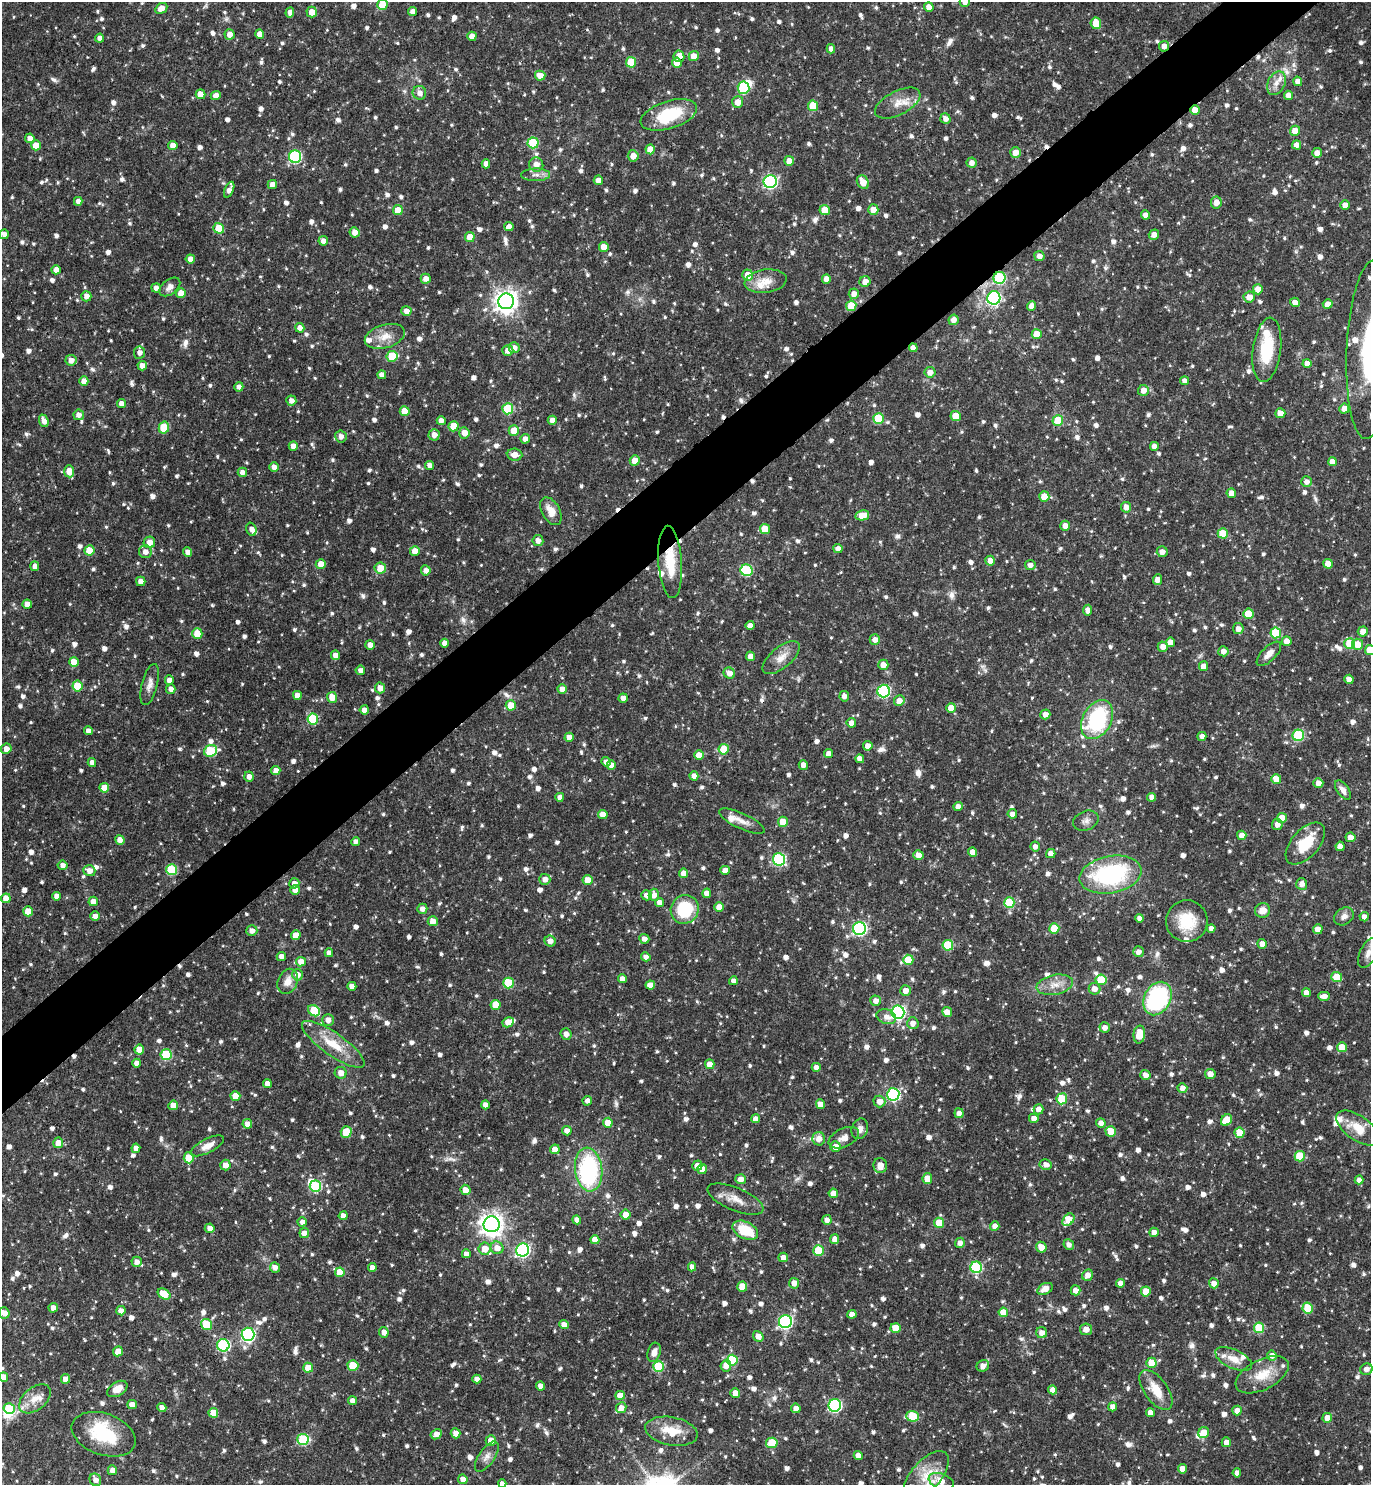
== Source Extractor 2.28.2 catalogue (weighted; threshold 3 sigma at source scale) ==
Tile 10 of 4 x 4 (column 2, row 3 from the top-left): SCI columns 1670-3038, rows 1486-2968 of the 5936 x 5941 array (HDU 1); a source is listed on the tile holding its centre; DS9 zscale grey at full resolution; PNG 1373 x 1487 px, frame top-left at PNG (2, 2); each listed source drawn as its Kron ellipse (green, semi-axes under 4 px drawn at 4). Shown black and unused: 5% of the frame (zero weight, under 3 of 4 exposures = <1% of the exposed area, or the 3 px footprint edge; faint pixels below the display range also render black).
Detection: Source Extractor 2.28.2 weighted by HDU 2 'WHT'; one run over the whole footprint, this tile lists its part. Background 0.119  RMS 0.0042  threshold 0.0188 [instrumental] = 3 sigma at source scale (4.5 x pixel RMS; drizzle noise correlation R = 1.50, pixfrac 1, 0.05/0.05 arcsec/px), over >= 5 px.
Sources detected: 1356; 1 too faint to see at this stretch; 6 inside a brighter object's white glare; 9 cosmic-ray / hot-pixel residue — neither listed nor drawn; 22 inside a brighter listed object's ellipse — not listed separately; of the other 1318, all 500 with FLUX_AUTO >= 2.19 (the completeness limit of this list) listed and drawn (818 fainter detections not listed), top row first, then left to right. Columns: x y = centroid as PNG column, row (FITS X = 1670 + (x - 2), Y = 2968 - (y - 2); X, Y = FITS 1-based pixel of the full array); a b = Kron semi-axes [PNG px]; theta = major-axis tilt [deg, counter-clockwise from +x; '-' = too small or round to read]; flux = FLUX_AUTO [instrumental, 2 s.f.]
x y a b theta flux
965 2 5 5 - 2.8
382 5 5 5 - 11
929 7 5 4 - 3.1
161 8 6 5 - 3.8
413 11 4 4 - 2.9
290 12 5 4 - 2.5
312 12 5 5 - 4.1
1096 23 6 5 - 6.3
230 34 5 5 - 2.9
260 34 4 4 - 3.4
472 36 4 4 - 3.6
100 38 4 4 - 2.3
1164 46 5 5 - 2.7
831 49 4 4 - 2.2
679 56 6 5 - 4
694 56 5 5 - 4.5
631 62 5 5 - 13
677 63 5 5 - 6
540 76 5 5 - 4.2
1298 81 5 4 - 2.7
1276 83 12 8 63 3.3
743 88 6 6 - 32
419 93 7 6 - 2.7
201 94 5 5 - 6.7
216 95 5 4 - 3.3
1288 95 4 4 - 3
738 102 6 5 - 3.7
898 103 25 12 27 6.2
813 106 5 5 - 13
1195 110 5 4 - 4.7
669 115 29 13 17 22
945 119 5 5 - 2.3
1295 131 5 5 - 4.5
30 138 4 4 - 2.8
533 143 5 5 - 21
36 145 5 5 - 6.1
1297 145 4 4 - 2.7
173 146 4 4 - 3.6
650 149 5 4 - 5.2
1015 153 5 5 - 3.4
1317 153 5 4 - 2.6
633 156 5 5 - 3.9
295 157 6 6 - 48
789 161 5 5 - 3.9
971 163 5 5 - 2.5
486 164 4 4 - 2.7
536 165 7 7 - 3.6
536 175 14 6 1 2.5
598 180 5 4 - 3
770 182 6 6 - 67
863 182 7 5 -59 4.9
272 184 5 4 - 2.7
229 190 8 4 65 2.6
78 201 4 4 - 2.2
1216 203 6 5 - 3.5
1345 205 4 4 - 3.2
398 210 5 5 - 6.2
825 210 5 5 - 7
873 210 5 5 - 3.8
1146 215 4 4 - 2.9
509 227 4 4 - 2.5
219 228 5 5 - 9.3
354 232 5 5 - 3
4 234 5 4 - 2.3
1154 235 5 5 - 2.7
470 237 5 5 - 6
323 241 5 4 - 2.5
604 247 5 5 - 3.9
1039 256 5 5 - 2.4
190 259 4 4 - 2.9
56 270 4 4 - 2.8
748 275 5 5 - 5.4
999 278 6 6 - 37
426 279 5 5 - 2.9
826 279 5 4 - 3.2
766 281 21 11 8 6.1
865 282 5 5 - 3.5
170 287 12 7 39 2.6
156 288 5 4 - 2.6
1258 289 5 5 - 4
181 293 5 5 - 4.1
854 294 5 5 - 2.8
86 296 5 5 - 2.8
1249 297 6 5 - 3.7
994 298 6 6 - 68
506 301 8 7 - 350
1295 302 5 4 - 2.6
1328 304 5 4 - 2.7
851 306 5 5 - 9.6
1032 306 5 4 - 3.1
406 311 5 5 - 2.5
954 320 5 5 - 2.6
300 328 5 4 - 2.7
1037 334 5 5 - 6.2
385 336 20 11 17 5.7
514 348 5 5 - 2.6
913 348 4 4 - 2.5
1370 349 89 23 87 72
508 350 5 5 - 2.8
1267 350 32 14 83 19
139 353 6 5 - 2.3
392 356 5 5 - 15
71 360 5 5 - 3.3
1307 363 4 4 - 3.1
142 366 5 4 - 2.8
930 372 5 5 - 2.9
382 375 4 4 - 2.7
84 381 5 4 - 3.1
1184 381 4 4 - 2.3
239 387 5 4 - 2.3
1143 390 5 5 - 3.5
291 401 5 5 - 2.3
121 404 4 4 - 2.5
508 409 5 5 - 20
1344 409 5 5 - 3.4
405 411 5 5 - 6.6
1280 413 5 5 - 5
79 415 5 5 - 2.6
956 416 5 5 - 7.3
878 418 5 5 - 14
552 420 4 4 - 3
1058 420 5 5 - 11
44 421 6 4 -70 3
441 421 4 4 - 2.6
454 426 5 5 - 8.5
164 428 6 5 - 18
514 430 5 5 - 5.9
464 433 5 5 - 3.3
434 435 6 5 - 3
341 436 6 5 - 2.2
525 439 5 4 - 2.6
293 446 5 4 - 3.3
1154 446 4 4 - 2.8
514 455 8 6 -6 3.4
635 461 5 5 - 4.7
1332 462 4 4 - 3.7
430 465 4 4 - 2.4
274 467 5 4 - 2.3
69 471 6 5 - 6.5
242 472 5 4 - 2.6
1307 482 5 5 - 2.2
1231 493 5 4 - 4.2
1044 497 5 5 - 6.2
1126 507 5 5 - 2.9
551 511 15 9 -61 4.9
862 515 7 5 13 8.3
1065 526 5 5 - 3.5
251 529 7 5 -73 2.3
765 529 5 5 - 8.3
1223 533 5 5 - 8.4
538 540 5 5 - 2.6
149 542 6 5 - 3.2
838 548 4 4 - 2.2
89 550 5 5 - 7.5
415 551 5 5 - 3.9
145 552 6 6 - 2.8
188 552 5 4 - 2.9
1162 552 5 5 - 2.9
990 561 5 4 - 2.9
670 562 36 12 -86 14
321 564 5 5 - 4.8
1328 564 5 4 - 5
1030 565 5 5 - 2.2
35 566 5 4 - 2.6
380 568 6 5 - 5.8
426 570 5 5 - 2.7
747 570 6 5 - 31
1157 580 5 4 - 2.8
141 581 4 4 - 2.9
27 604 4 4 - 3.5
1088 610 5 4 - 2.5
1248 614 5 5 - 9.4
750 625 4 4 - 2.5
1238 629 5 5 - 2.3
1363 632 5 5 - 3.8
1276 633 5 5 - 16
197 634 5 5 - 7.7
875 640 5 5 - 2.9
1287 641 5 5 - 3.9
1170 642 5 4 - 4.6
445 643 4 4 - 2.7
1350 644 5 5 - 14
1357 644 5 5 - 4.8
370 645 5 4 - 2.3
1163 647 5 5 - 2.9
1370 650 5 5 - 8.9
1223 651 5 5 - 2.5
1269 654 15 7 45 3.2
335 655 5 4 - 3.4
750 656 5 4 - 3.1
781 658 22 10 39 5.3
74 662 5 5 - 5.8
883 665 5 5 - 3.6
1203 666 5 4 - 3.3
360 670 5 5 - 2.3
729 673 6 5 - 2.9
1349 679 5 4 - 2.7
169 680 4 4 - 2.9
150 684 21 8 76 3
77 686 5 5 - 13
380 688 5 5 - 3.3
171 689 5 4 - 2.3
562 689 5 4 - 2.8
884 691 6 6 - 50
297 695 4 4 - 4.2
844 696 5 5 - 2.3
332 697 5 5 - 5.5
623 698 4 4 - 2.7
899 700 5 5 - 3.3
511 705 5 5 - 6.8
951 708 5 5 - 5.8
364 710 4 4 - 2.7
1045 714 5 5 - 2.5
313 719 5 5 - 23
1097 720 21 14 61 40
851 723 5 4 - 2.6
88 731 4 4 - 2.5
1298 735 5 5 - 30
1202 736 4 4 - 2.4
569 737 4 4 - 2.8
868 746 5 5 - 2.9
6 749 5 5 - 3.1
724 749 5 5 - 10
211 751 6 5 - 23
829 754 4 4 - 3.1
699 755 5 4 - 5.3
860 759 4 4 - 2.9
606 762 5 4 - 2.3
92 763 4 4 - 2.4
611 765 4 4 - 2.9
803 765 5 4 - 2.6
276 771 4 4 - 3.2
694 776 4 4 - 2.6
249 777 5 4 - 2.6
1276 779 5 5 - 6.4
1318 783 5 4 - 2.7
104 788 5 5 - 4.7
1343 790 11 6 -54 2.5
560 797 4 4 - 2.5
1152 797 4 4 - 2.6
958 807 5 4 - 2.7
603 814 5 4 - 5
1012 814 5 4 - 2.3
1282 818 5 5 - 5.6
742 821 25 7 -25 3.9
1086 821 13 9 23 2.4
783 822 5 5 - 7.3
1277 825 5 5 - 2.4
1242 835 4 4 - 3
1350 837 5 5 - 3.4
120 840 5 4 - 2.7
356 842 4 4 - 2.3
1305 843 25 13 49 14
1340 846 4 4 - 2.8
1035 847 5 5 - 2.2
973 852 4 4 - 3.1
1051 853 4 4 - 2.9
918 855 5 5 - 3.1
779 859 6 6 - 46
63 865 5 4 - 2.2
171 870 5 5 - 23
725 870 5 4 - 2.9
89 871 6 5 - 3.4
683 873 4 4 - 3.4
1110 875 31 18 10 54
545 879 5 5 - 2.7
588 880 5 5 - 5.9
294 883 5 5 - 2.5
1302 884 6 5 - 2.8
295 890 5 4 - 3.1
707 893 4 4 - 3.4
646 895 5 5 - 2.6
654 895 6 5 - 2.5
56 896 4 4 - 2.5
6 898 5 5 - 4.8
93 901 5 4 - 3.2
659 902 4 4 - 2.3
1009 903 5 5 - 22
719 907 5 5 - 3.6
422 909 5 5 - 2.4
685 909 14 14 - 21
1263 910 7 7 - 4.1
28 911 5 5 - 6.3
95 916 5 4 - 2.6
1344 916 10 8 35 2.5
1364 917 4 4 - 2.4
1140 918 4 4 - 3
433 921 5 5 - 4
1187 921 21 20 - 14
1054 928 5 5 - 10
1211 928 4 4 - 2.5
859 929 6 6 - 70
1318 929 5 5 - 3.1
252 931 5 5 - 2.4
296 935 5 4 - 5.2
644 939 5 5 - 2.3
550 941 5 5 - 2.5
1262 944 5 4 - 3.1
948 945 5 5 - 17
1138 952 5 5 - 2.4
329 953 4 4 - 2.5
1368 953 16 8 64 3.2
281 956 5 4 - 2.4
646 957 5 4 - 2.3
908 960 5 5 - 11
301 962 5 5 - 4.4
297 975 6 5 - 3.1
1337 977 5 5 - 8.4
622 979 4 4 - 2.8
1101 980 5 5 - 12
288 981 13 9 67 4.5
733 981 4 4 - 2.3
508 983 5 5 - 21
650 985 5 4 - 4
1055 985 18 10 11 5
352 986 4 4 - 3.1
1095 989 6 5 - 3
906 991 5 5 - 3.1
1306 993 4 4 - 3.1
1324 996 6 4 -2 2.6
1157 999 17 13 62 54
876 1001 5 5 - 2.6
496 1005 5 5 - 7.3
314 1011 6 5 - 17
898 1012 6 6 - 92
947 1012 5 4 - 3.5
886 1017 10 7 -21 3.1
328 1020 5 5 - 3
508 1022 6 5 - 5.5
913 1023 6 6 - 2.6
1105 1027 5 5 - 2.5
566 1034 5 5 - 2.7
1139 1034 9 5 85 7.9
333 1044 37 11 -35 12
1342 1047 5 5 - 5.8
139 1050 5 5 - 6.1
166 1055 5 5 - 22
137 1063 4 4 - 2.8
710 1064 5 4 - 4.3
816 1067 4 4 - 2.2
341 1073 6 6 - 2.9
1210 1074 5 5 - 3
1145 1075 5 4 - 2.6
267 1084 4 4 - 2.9
1182 1088 5 5 - 2.6
893 1094 6 6 - 56
235 1096 5 5 - 5.4
1062 1099 5 5 - 18
587 1101 5 4 - 2.3
879 1101 6 6 - 3.1
820 1104 5 4 - 3.8
173 1105 5 4 - 4.9
485 1105 4 4 - 2.9
1039 1109 5 5 - 2.5
959 1113 5 4 - 2.2
1034 1118 5 4 - 2.6
755 1119 4 4 - 3.1
1226 1120 6 5 - 10
608 1123 5 5 - 4.6
1101 1123 5 4 - 2.7
247 1124 5 5 - 3.3
1358 1128 25 12 -35 8.6
860 1129 10 8 72 2.7
567 1131 5 4 - 2.5
1111 1131 5 5 - 10
346 1132 5 5 - 9.4
1239 1133 5 5 - 8.6
844 1138 16 9 25 3.1
819 1139 6 6 - 3.4
58 1143 5 5 - 3.8
207 1146 18 7 27 4.1
835 1147 5 5 - 3.6
136 1148 4 4 - 2.5
555 1149 5 5 - 3.6
1300 1156 5 5 - 13
189 1158 5 5 - 11
225 1165 5 5 - 3.4
1046 1165 6 5 - 2.6
697 1166 5 5 - 3
880 1166 7 7 - 4.3
702 1169 5 4 - 4.2
589 1170 22 13 -84 49
927 1178 5 4 - 6.3
741 1179 5 5 - 3.3
1359 1180 4 4 - 2.3
315 1186 6 5 - 29
465 1190 5 5 - 4.1
833 1193 5 4 - 3.1
735 1199 30 11 -23 6.1
625 1215 5 5 - 3.7
343 1216 4 4 - 3.1
577 1220 4 4 - 2.3
827 1220 5 4 - 2.3
1068 1220 7 5 48 11
302 1222 4 4 - 2.2
939 1223 5 5 - 9.7
492 1224 8 8 - 340
995 1226 4 4 - 2.7
210 1228 5 5 - 2.5
745 1230 14 8 -26 14
1154 1232 5 4 - 3.3
304 1233 5 4 - 2.9
835 1239 5 4 - 2.8
595 1240 4 4 - 4.1
960 1243 5 5 - 2.5
1069 1244 5 5 - 2.4
1041 1247 6 5 - 5
497 1248 6 6 - 3.8
485 1249 6 6 - 6.4
523 1250 6 6 - 71
818 1251 5 5 - 14
466 1254 4 4 - 2.5
783 1257 5 4 - 3
137 1262 5 5 - 2.5
275 1267 5 5 - 2.4
692 1267 4 4 - 2.7
976 1267 6 5 - 37
372 1268 4 4 - 2.3
340 1272 5 5 - 7.1
1088 1275 6 5 - 3.2
794 1283 5 5 - 3.2
1120 1283 4 4 - 2.4
1214 1283 5 5 - 3
742 1286 5 5 - 6.7
1045 1289 8 5 27 4
1076 1290 5 5 - 3.4
1146 1291 5 5 - 7.8
164 1294 7 5 -34 8.9
53 1308 4 4 - 2.7
1308 1308 5 5 - 11
121 1311 4 4 - 3
1003 1312 5 4 - 6.2
4 1313 5 5 - 2.8
852 1314 4 4 - 3.1
785 1322 6 6 - 87
207 1324 6 5 - 15
564 1325 5 4 - 3.9
896 1328 5 5 - 7.7
1259 1328 5 5 - 17
1086 1329 6 5 - 3.3
384 1332 5 4 - 2.9
1042 1333 5 5 - 2.7
248 1334 7 6 - 71
758 1336 6 4 -50 3.3
223 1345 6 6 - 45
118 1351 5 4 - 4.2
654 1352 10 6 74 3
1272 1355 5 5 - 3
1234 1359 20 9 -25 5.5
732 1360 5 5 - 23
1151 1363 5 5 - 8
353 1365 5 5 - 13
726 1366 5 5 - 3.5
983 1366 6 5 - 3.2
658 1367 5 5 - 24
308 1368 5 5 - 7.7
1366 1369 6 5 - 2.2
1262 1375 29 15 27 9.6
4 1377 5 4 - 3.6
65 1379 5 4 - 3.4
477 1379 4 4 - 2.4
540 1386 4 4 - 2.7
117 1389 11 7 31 4.1
1053 1390 4 4 - 2.6
1156 1390 23 11 -54 8.7
735 1393 5 5 - 4
620 1395 5 4 - 5.5
35 1399 18 11 39 5.2
353 1401 4 4 - 3.2
132 1404 5 4 - 3.1
835 1405 6 6 - 62
1113 1407 4 4 - 2.4
162 1408 4 4 - 2.7
621 1408 5 5 - 3.2
796 1408 5 4 - 2.9
9 1409 5 5 - 17
1237 1411 5 4 - 3.2
1150 1412 4 4 - 3.1
213 1413 5 5 - 8.5
912 1416 6 5 - 18
1327 1418 5 5 - 4.1
671 1431 26 14 -11 11
456 1433 5 4 - 3
1204 1433 6 5 - 7
104 1434 33 20 -19 21
436 1434 6 4 29 2.7
303 1440 6 5 - 30
491 1440 5 5 - 4.1
1226 1442 5 5 - 3.1
772 1443 6 5 - 12
858 1455 4 4 - 3.1
487 1456 17 8 54 2.9
1183 1469 4 4 - 4.8
112 1470 5 4 - 2.8
1237 1473 4 4 - 2.5
926 1476 30 14 49 10
463 1479 5 4 - 2.4
95 1480 6 5 - 2.5
941 1481 13 7 -19 5.2
502 1484 4 4 - 2.6
Overlapping masked pixels (flux is a lower limit): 7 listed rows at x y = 1164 46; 679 56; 1195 110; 999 278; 851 306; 913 348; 670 562
Isophote crosses this tile's border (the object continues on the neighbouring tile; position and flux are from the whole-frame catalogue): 7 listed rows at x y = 965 2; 382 5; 1370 349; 1370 650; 1368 953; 4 1377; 502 1484